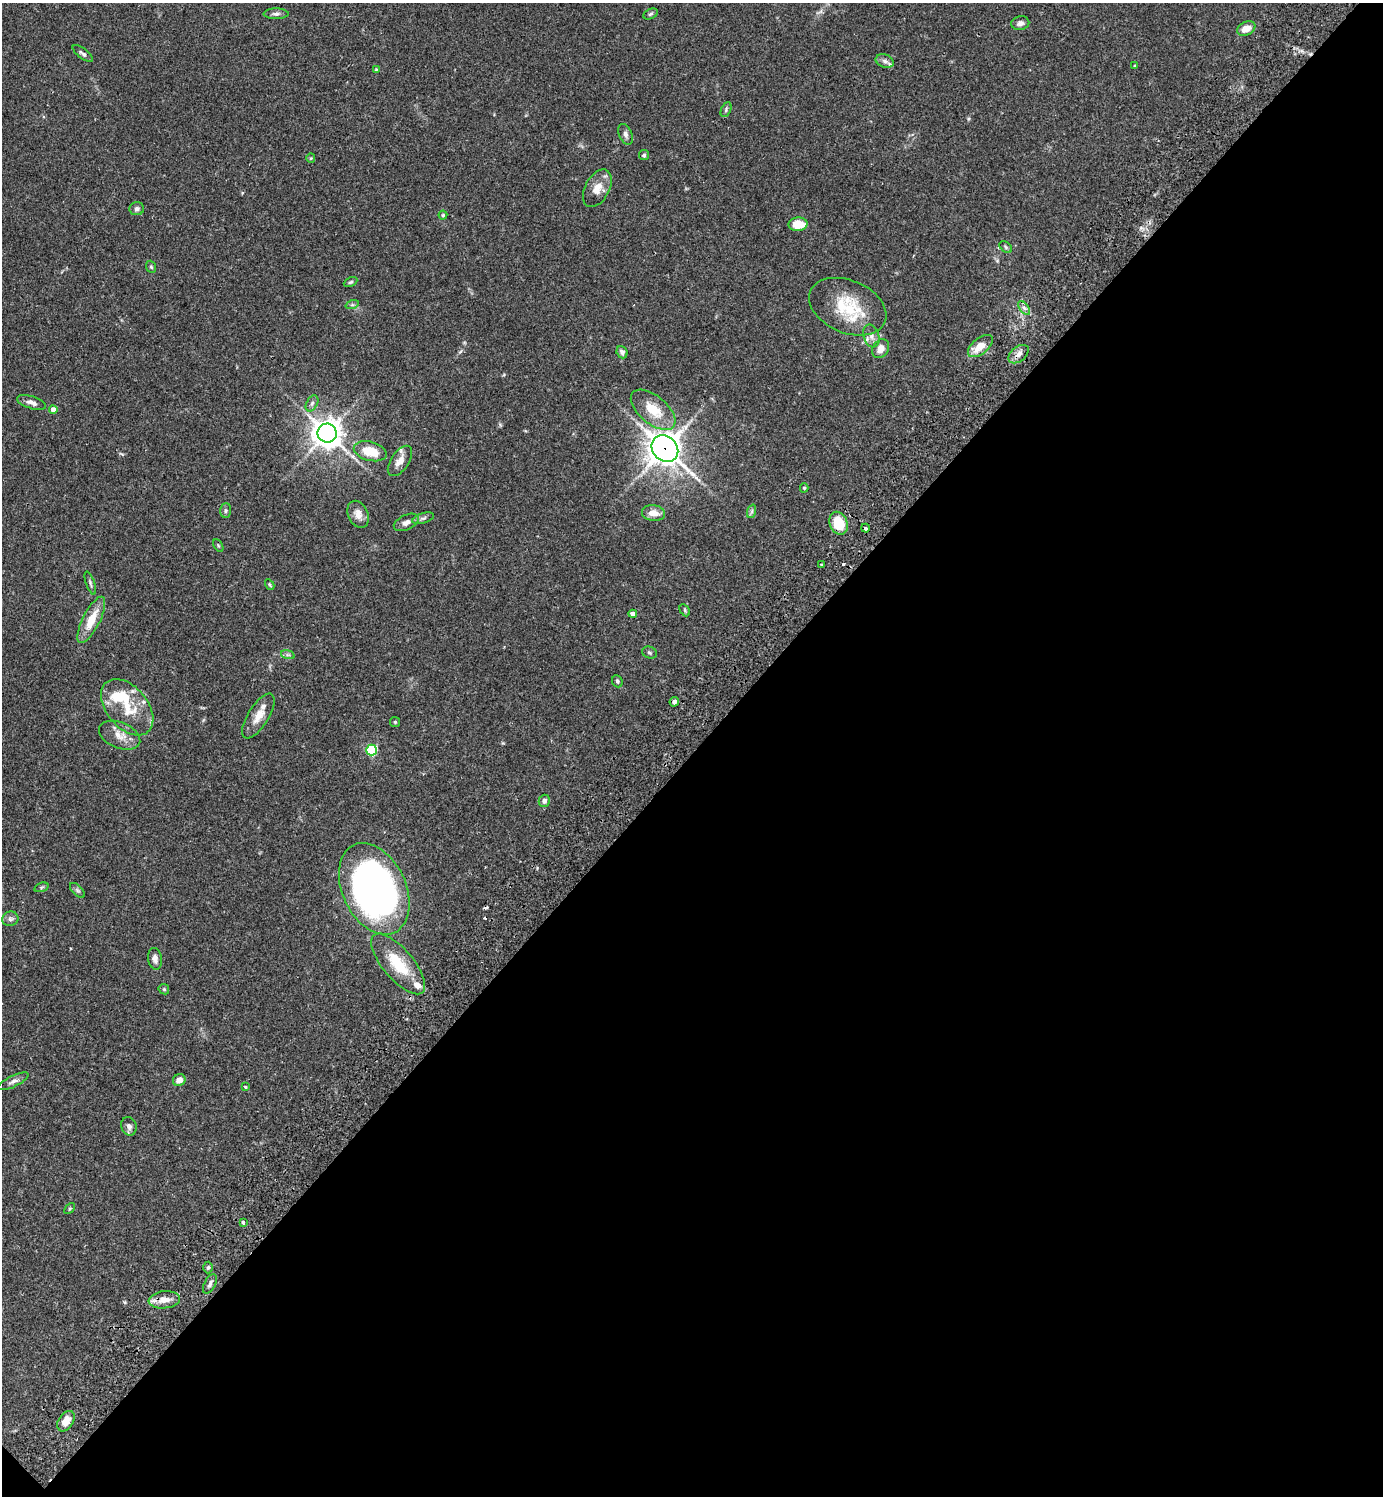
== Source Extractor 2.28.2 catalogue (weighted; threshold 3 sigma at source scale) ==
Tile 15 of 4 x 4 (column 3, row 4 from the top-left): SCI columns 3105-4485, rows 43-1536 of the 6070 x 6063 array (HDU 1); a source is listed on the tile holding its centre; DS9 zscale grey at full resolution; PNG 1385 x 1498 px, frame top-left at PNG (2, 3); each listed source drawn as its Kron ellipse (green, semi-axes under 4 px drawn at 4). Shown black and unused: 50% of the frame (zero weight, under 2 of 3 exposures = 3% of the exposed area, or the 3 px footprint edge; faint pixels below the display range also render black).
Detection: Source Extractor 2.28.2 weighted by HDU 2 'WHT'; one run over the whole footprint, this tile lists its part. Background 0.0961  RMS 0.0058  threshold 0.026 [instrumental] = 3 sigma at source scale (4.5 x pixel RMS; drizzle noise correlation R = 1.50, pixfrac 1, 0.05/0.05 arcsec/px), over >= 5 px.
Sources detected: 89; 3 cosmic-ray / hot-pixel residue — neither listed nor drawn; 8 inside a brighter listed object's ellipse — not listed separately; the other 78 listed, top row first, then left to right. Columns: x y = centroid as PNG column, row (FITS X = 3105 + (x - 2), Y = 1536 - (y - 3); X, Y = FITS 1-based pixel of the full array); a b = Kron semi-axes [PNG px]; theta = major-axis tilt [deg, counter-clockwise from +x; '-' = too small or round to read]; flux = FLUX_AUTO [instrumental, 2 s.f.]
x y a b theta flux
276 14 12 5 0 1.9
651 14 7 5 27 1
1020 23 9 7 14 2.1
1246 28 9 6 24 6.3
83 54 12 5 -37 1.6
885 61 9 6 -19 2
1135 66 4 3 - 0.62
376 69 4 3 - 0.51
726 110 8 5 66 1
625 134 11 6 -67 2.1
644 155 5 5 - 0.88
311 158 5 4 - 0.65
597 188 20 12 61 7.2
137 209 7 6 - 1.7
443 215 4 4 - 0.64
798 224 9 6 2 11
1006 247 7 4 -38 0.94
151 267 6 4 -68 0.9
350 282 7 4 27 0.9
352 305 7 4 18 1
848 307 40 26 -23 28
1024 308 8 4 -53 1.7
871 336 11 7 -72 2.9
980 346 15 7 40 7.8
881 349 10 8 60 4.4
622 352 6 5 - 2
1019 354 11 7 40 3.4
31 402 15 6 -17 2.8
312 403 8 5 63 1.6
53 410 4 4 - 4.1
653 410 26 14 -39 15
327 433 9 9 - 730
665 448 14 12 -42 700
370 451 17 9 -15 15
400 461 17 9 56 4.9
804 488 4 4 - 0.78
226 511 7 5 87 1.2
752 511 7 4 72 1.1
653 513 11 8 -5 5.2
358 514 14 10 -66 4.8
423 518 11 5 17 1.6
406 522 13 7 25 3.3
839 523 12 8 -65 18
865 528 4 3 - 2.9
218 545 7 4 -59 0.71
822 565 3 3 - 0.71
90 583 12 4 -71 1.2
270 585 5 4 - 0.74
685 610 6 4 -61 0.87
633 614 4 4 - 3.2
91 620 25 8 63 12
649 653 7 5 -20 1.2
288 655 7 4 -17 1.1
617 681 6 5 - 1.1
674 702 5 4 - 1.7
127 707 32 20 -50 19
258 716 25 10 58 7.4
395 722 5 5 - 0.74
120 735 22 13 -23 7.3
371 750 5 5 - 55
544 801 6 5 - 2.2
41 887 7 4 19 0.85
374 889 48 31 -65 310
77 890 9 5 -45 1.4
10 919 8 7 - 1.8
155 959 11 7 -81 2.6
398 964 37 15 -50 21
164 989 6 4 -46 0.73
179 1080 6 5 - 3.9
13 1081 17 5 26 2.4
245 1087 3 3 - 0.55
129 1126 9 7 -70 2.4
70 1209 6 4 45 0.79
243 1222 3 3 - 1.7
208 1267 6 5 - 1
210 1284 10 5 63 2
164 1300 16 8 6 6.4
66 1421 11 7 57 6.6
Overlapping masked pixels (flux is a lower limit): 2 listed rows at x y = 665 448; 164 1300